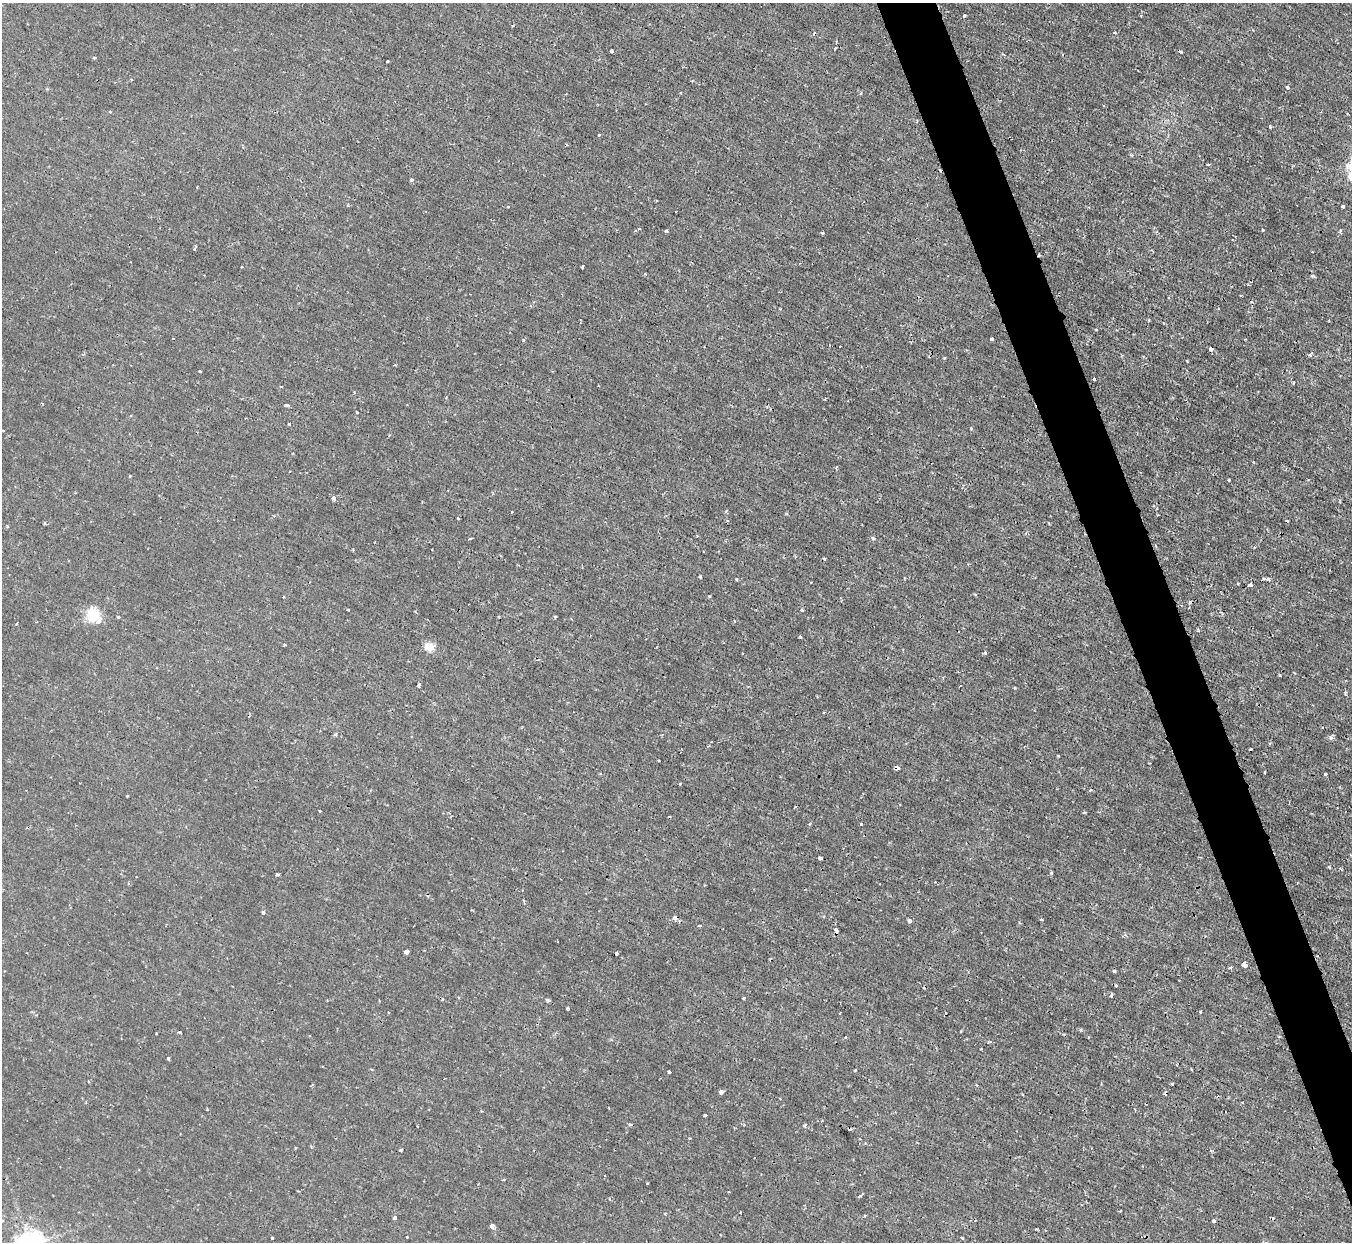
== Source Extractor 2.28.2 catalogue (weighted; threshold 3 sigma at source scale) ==
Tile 6 of 4 x 4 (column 2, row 2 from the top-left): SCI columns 1351-2700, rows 2630-3869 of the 5399 x 5386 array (HDU 1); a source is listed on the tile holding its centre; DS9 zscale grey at full resolution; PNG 1354 x 1244 px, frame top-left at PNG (2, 3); no overlay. Shown black and unused: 4% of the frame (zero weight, under 2 of 3 exposures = <1% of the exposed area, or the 3 px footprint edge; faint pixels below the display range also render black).
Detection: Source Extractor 2.28.2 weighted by HDU 2 'WHT'; one run over the whole footprint, this tile lists its part. Background 0.00163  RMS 0.0014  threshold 0.00635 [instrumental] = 3 sigma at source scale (4.5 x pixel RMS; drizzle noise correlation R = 1.50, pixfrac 1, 0.05/0.05 arcsec/px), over >= 5 px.
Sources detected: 125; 19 cosmic-ray / hot-pixel residue — not listed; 1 inside a brighter listed object's ellipse — not listed separately; the other 105 listed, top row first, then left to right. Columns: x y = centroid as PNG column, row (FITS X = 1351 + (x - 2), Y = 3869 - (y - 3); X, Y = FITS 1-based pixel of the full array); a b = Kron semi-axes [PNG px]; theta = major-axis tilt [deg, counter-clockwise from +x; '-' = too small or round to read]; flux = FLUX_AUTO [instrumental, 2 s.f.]
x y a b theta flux
964 16 3 3 - 0.58
513 25 3 2 - 0.16
835 48 4 3 - 0.14
612 51 3 3 - 0.4
94 58 4 3 - 0.13
387 61 3 2 - 0.12
131 80 3 3 - 0.16
1287 87 5 4 - 0.26
1270 127 3 3 - 0.32
1207 165 3 3 - 0.19
1351 177 7 6 - 1.5
412 180 3 3 - 0.33
1343 207 4 3 - 0.24
1263 230 3 3 - 0.33
666 231 3 3 - 0.2
1340 231 5 4 - 0.23
822 233 3 3 - 0.15
241 267 3 2 - 0.1
1313 276 3 2 - 0.31
173 339 3 2 - 0.1
992 339 3 3 - 0.27
523 340 4 3 - 0.16
1211 349 4 4 - 0.39
200 371 3 2 - 0.14
1094 379 3 3 - 0.29
1293 382 4 3 - 0.19
281 387 4 2 - 0.099
286 405 5 3 - 0.31
357 412 3 2 - 0.23
289 424 3 3 - 0.16
971 428 3 3 - 0.14
836 468 6 3 61 0.13
1229 480 3 2 - 0.16
333 498 4 4 - 0.63
1157 515 3 2 - 0.1
458 519 3 3 - 0.27
470 538 4 3 - 0.36
873 538 4 3 - 0.45
353 550 3 3 - 0.14
824 559 3 2 - 0.17
700 576 3 2 - 0.18
736 579 4 3 - 0.13
1268 579 5 4 - 0.55
1238 583 3 3 - 0.14
1250 584 3 3 - 3.1
709 596 3 3 - 0.18
802 610 3 3 - 0.32
93 615 19 17 -89 2.9
118 617 3 3 - 0.26
555 617 3 3 - 0.15
16 624 3 2 - 0.12
800 637 3 3 - 0.18
284 645 3 3 - 0.18
430 647 5 5 - 5.6
985 653 3 3 - 0.29
419 685 4 3 - 0.45
1345 692 4 3 - 0.17
335 734 5 4 - 0.21
1331 738 6 5 - 0.35
1058 756 3 3 - 0.1
897 768 4 3 - 1.1
1265 772 4 2 - 0.13
1325 774 3 2 - 0.16
679 784 4 2 - 0.12
795 807 3 2 - 0.16
1084 813 4 2 - 0.16
810 824 4 3 - 0.21
861 824 3 3 - 0.14
820 858 4 3 - 0.63
1051 873 4 3 - 0.19
277 875 4 3 - 0.36
263 912 5 4 - 0.26
675 917 5 4 - 0.93
909 921 4 4 - 0.41
700 926 4 2 - 0.2
836 930 5 4 - 0.59
406 952 5 4 - 1.1
1244 965 4 4 - 0.98
1229 967 4 3 - 0.27
1114 971 4 3 - 0.21
1111 995 3 3 - 0.49
744 998 3 2 - 0.16
548 1000 5 3 - 0.26
567 1009 3 3 - 0.27
1200 1012 3 3 - 0.13
1081 1030 4 4 - 0.19
179 1032 3 2 - 0.19
156 1033 2 2 - 0.14
310 1036 2 2 - 0.14
168 1059 4 2 - 0.23
855 1070 3 3 - 0.2
669 1072 3 3 - 0.32
1172 1084 3 3 - 0.17
721 1092 4 4 - 0.52
705 1115 3 3 - 0.69
804 1125 4 3 - 0.26
689 1138 3 2 - 0.11
401 1150 3 3 - 0.42
860 1196 5 3 - 0.16
865 1216 3 3 - 0.13
394 1217 4 3 - 0.34
1214 1221 4 3 - 0.34
492 1226 4 4 - 1.4
407 1237 3 2 - 0.092
272 1238 3 3 - 0.17
Overlapping masked pixels (flux is a lower limit): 5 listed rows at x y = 1211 349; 897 768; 675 917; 836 930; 1111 995
Isophote crosses this tile's border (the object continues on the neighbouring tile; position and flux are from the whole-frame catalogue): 1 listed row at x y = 1351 177
Unlisted compact peaks at least as high as the median listed source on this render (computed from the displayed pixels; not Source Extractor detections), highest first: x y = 599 135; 1329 867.